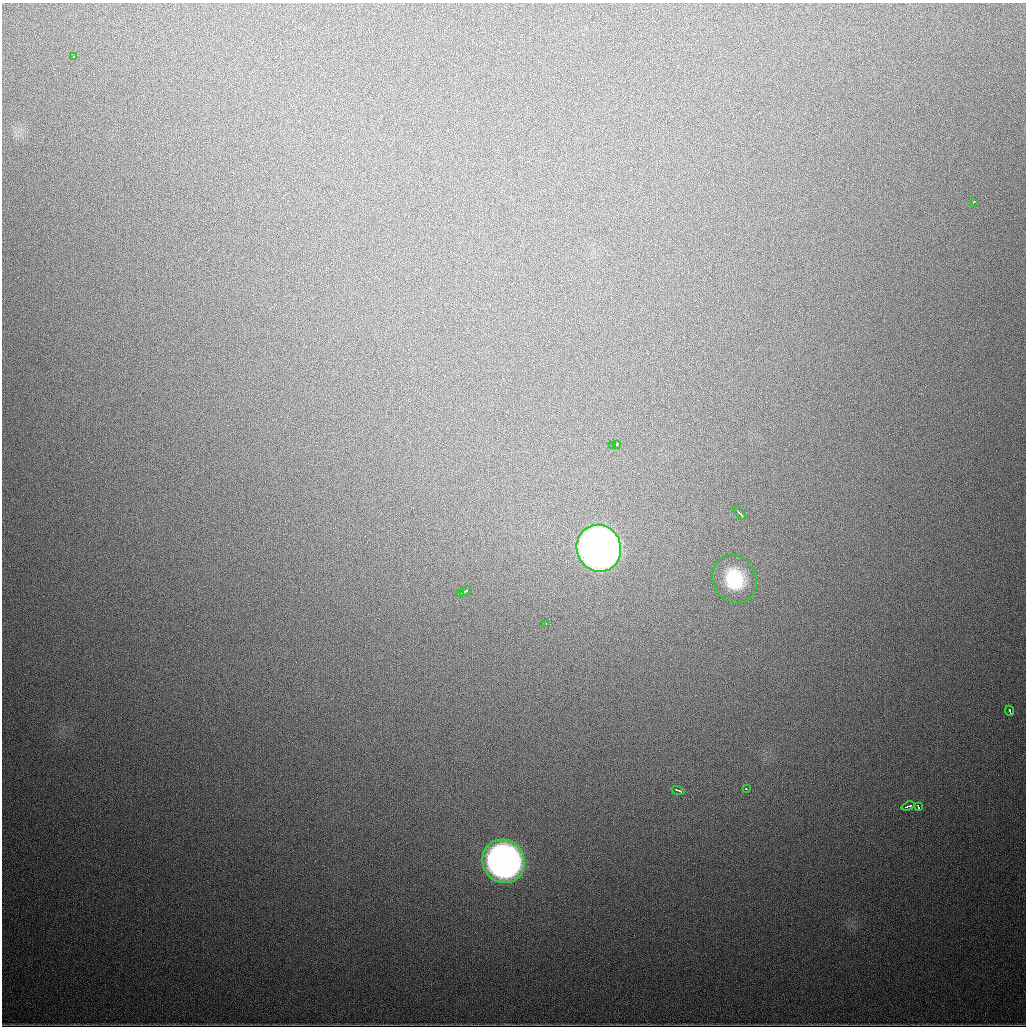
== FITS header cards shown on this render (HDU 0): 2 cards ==
NAXIS1  =                 1024
NAXIS2  =                 1024

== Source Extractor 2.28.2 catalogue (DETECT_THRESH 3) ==
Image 1024 x 1024 px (HDU 0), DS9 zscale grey, 1 PNG px = 1 image px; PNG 1028 x 1028 px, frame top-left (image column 1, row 1024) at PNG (2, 3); each listed source drawn as its Kron ellipse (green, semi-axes under 4 px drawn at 4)
Background 638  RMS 20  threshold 60.8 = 3 sigma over >= 5 px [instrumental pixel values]
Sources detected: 16; all 16 listed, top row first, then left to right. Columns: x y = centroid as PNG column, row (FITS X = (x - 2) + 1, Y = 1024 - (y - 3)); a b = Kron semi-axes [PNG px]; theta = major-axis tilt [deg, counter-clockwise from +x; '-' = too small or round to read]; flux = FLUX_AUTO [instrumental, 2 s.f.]
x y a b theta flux
74 57 3 3 - 1.3e+04
974 202 3 2 - 1.5e+03
617 444 4 3 - 3.3e+03
613 445 3 2 - 1.0e+04
740 513 8 2 -47 4.8e+03
599 548 23 22 - 1.7e+06
735 579 25 21 -64 6.3e+04
465 591 6 3 28 4.4e+03
460 593 3 2 - 1.4e+03
546 623 3 2 - 2.4e+03
1010 711 5 3 - 5.4e+03
746 789 3 2 - 2.4e+03
678 790 6 2 -18 4.5e+03
908 806 6 3 18 3.3e+03
918 806 4 2 - 3.2e+03
503 861 22 21 - 7.8e+05